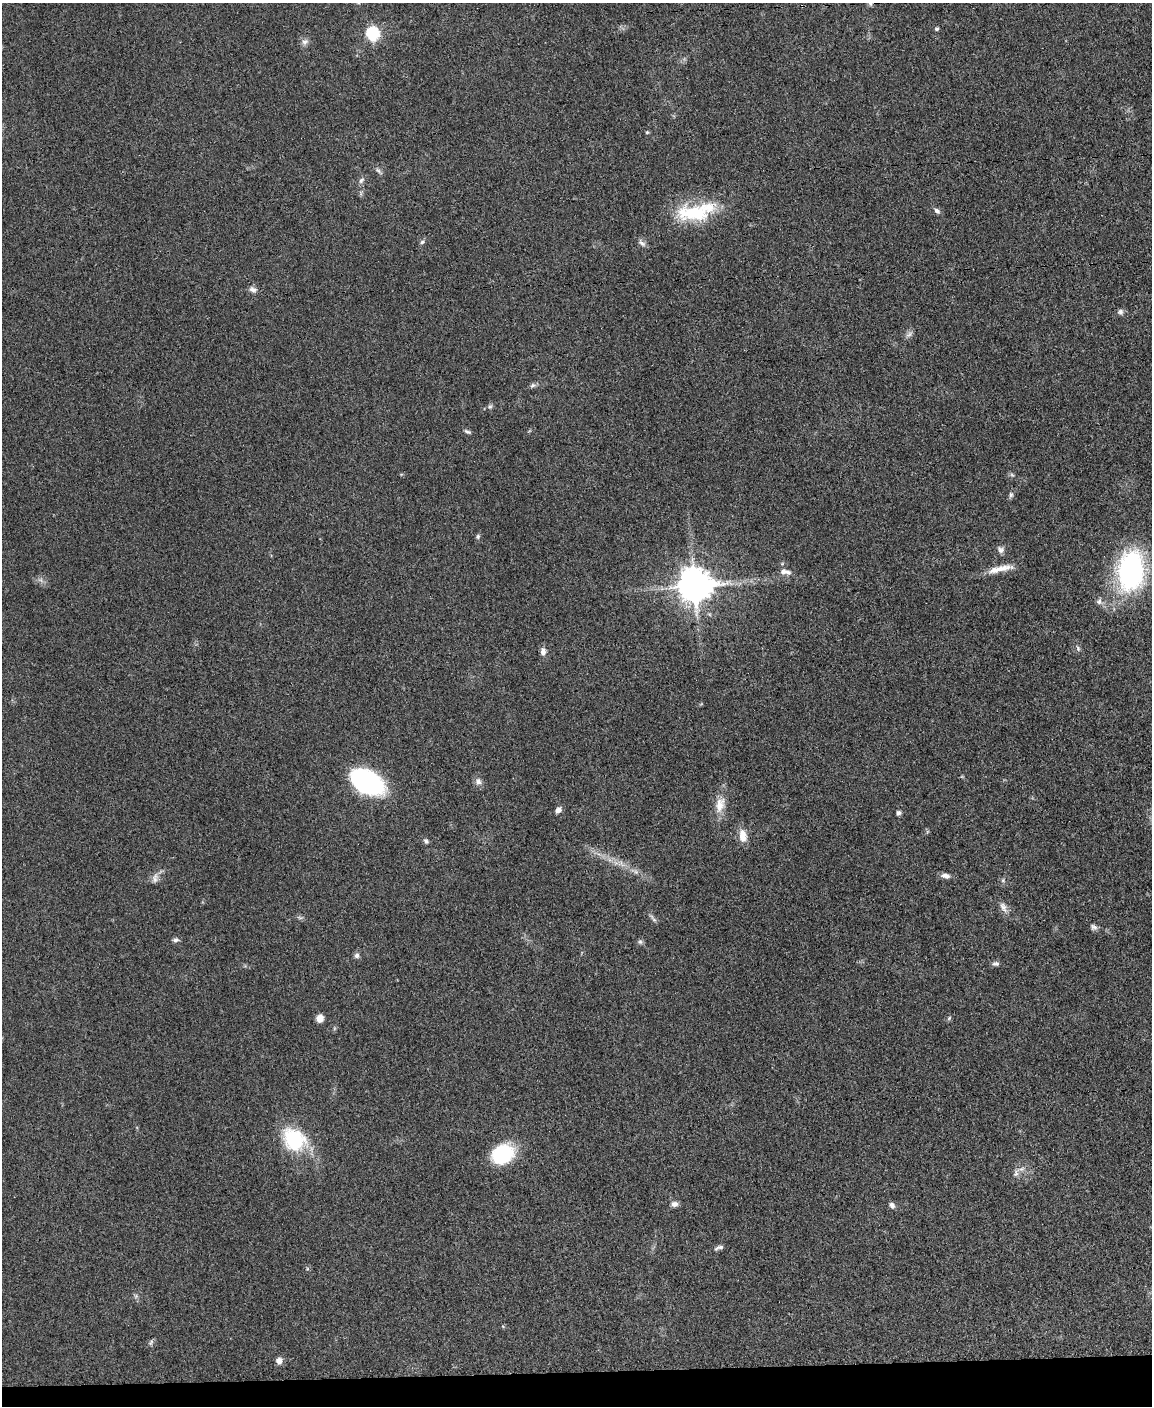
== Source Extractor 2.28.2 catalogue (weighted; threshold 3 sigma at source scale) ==
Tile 10 of 4 x 3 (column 2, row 3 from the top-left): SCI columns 1155-2304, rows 246-1649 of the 4612 x 4594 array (HDU 1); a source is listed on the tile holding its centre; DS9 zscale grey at full resolution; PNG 1154 x 1408 px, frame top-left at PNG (2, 3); no overlay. Shown black and unused: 2% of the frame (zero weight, under 3 of 5 exposures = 1% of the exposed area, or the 3 px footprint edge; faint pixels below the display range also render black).
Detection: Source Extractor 2.28.2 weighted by HDU 2 'WHT'; one run over the whole footprint, this tile lists its part. Background 0.0654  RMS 0.0062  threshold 0.0279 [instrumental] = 3 sigma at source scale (4.5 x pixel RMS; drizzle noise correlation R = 1.50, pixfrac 1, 0.05/0.05 arcsec/px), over >= 5 px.
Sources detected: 61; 3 too faint to see at this stretch — not listed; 2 inside a brighter listed object's ellipse — not listed separately; the other 56 listed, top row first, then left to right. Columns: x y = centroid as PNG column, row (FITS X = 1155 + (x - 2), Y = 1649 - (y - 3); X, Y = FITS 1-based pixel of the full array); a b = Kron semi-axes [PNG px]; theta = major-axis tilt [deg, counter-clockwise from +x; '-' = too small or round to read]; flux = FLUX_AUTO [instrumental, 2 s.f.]
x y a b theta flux
870 3 7 4 89 1.3
936 29 4 4 - 1.3
372 34 6 6 - 93
305 42 10 8 46 2.6
647 132 5 4 - 0.72
378 170 8 5 -45 1.6
361 180 9 5 53 1.9
937 211 9 5 -41 1.9
694 213 47 21 1 38
422 242 6 5 - 1.2
642 243 12 6 -37 2.3
253 290 10 7 -40 2.5
1120 312 8 7 - 1.9
909 334 10 5 24 1.9
533 385 9 6 28 1.6
490 406 7 5 66 1.3
467 432 9 4 -20 1.4
1011 495 8 5 88 1.4
478 536 6 5 - 1.2
1001 550 10 8 -48 2.5
1000 569 36 7 12 9.2
783 571 8 7 - 3
1131 571 41 26 85 110
695 585 10 10 - 1500
1099 601 9 8 - 2.4
1078 649 8 5 -65 1.4
543 652 10 7 -89 3
368 782 27 15 -29 150
478 782 8 8 - 2.7
720 805 22 12 76 9.4
558 810 8 6 47 2.6
899 813 5 5 - 1.7
743 836 15 8 -84 7.6
426 841 7 5 -62 1.4
621 864 11 6 -46 3.3
945 876 12 6 -8 2.9
155 878 15 8 74 3.5
1003 880 6 4 73 0.95
1003 907 16 7 -60 3.7
654 920 10 4 -43 1.5
1094 927 9 7 -33 1.9
175 940 8 6 5 1.8
640 942 7 5 -67 1.4
357 955 7 6 - 2
996 964 9 6 5 1.7
320 1018 9 8 - 4
949 1018 7 4 46 0.95
294 1139 31 24 -40 39
503 1154 24 18 31 36
1016 1173 11 6 -86 2.4
674 1204 9 7 1 2.7
892 1205 7 6 - 2.3
719 1248 12 5 16 2.1
136 1296 7 4 72 1.1
151 1342 9 5 53 1.3
279 1361 7 6 - 3.8
Isophote crosses this tile's border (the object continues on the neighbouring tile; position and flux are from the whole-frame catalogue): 1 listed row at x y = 870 3